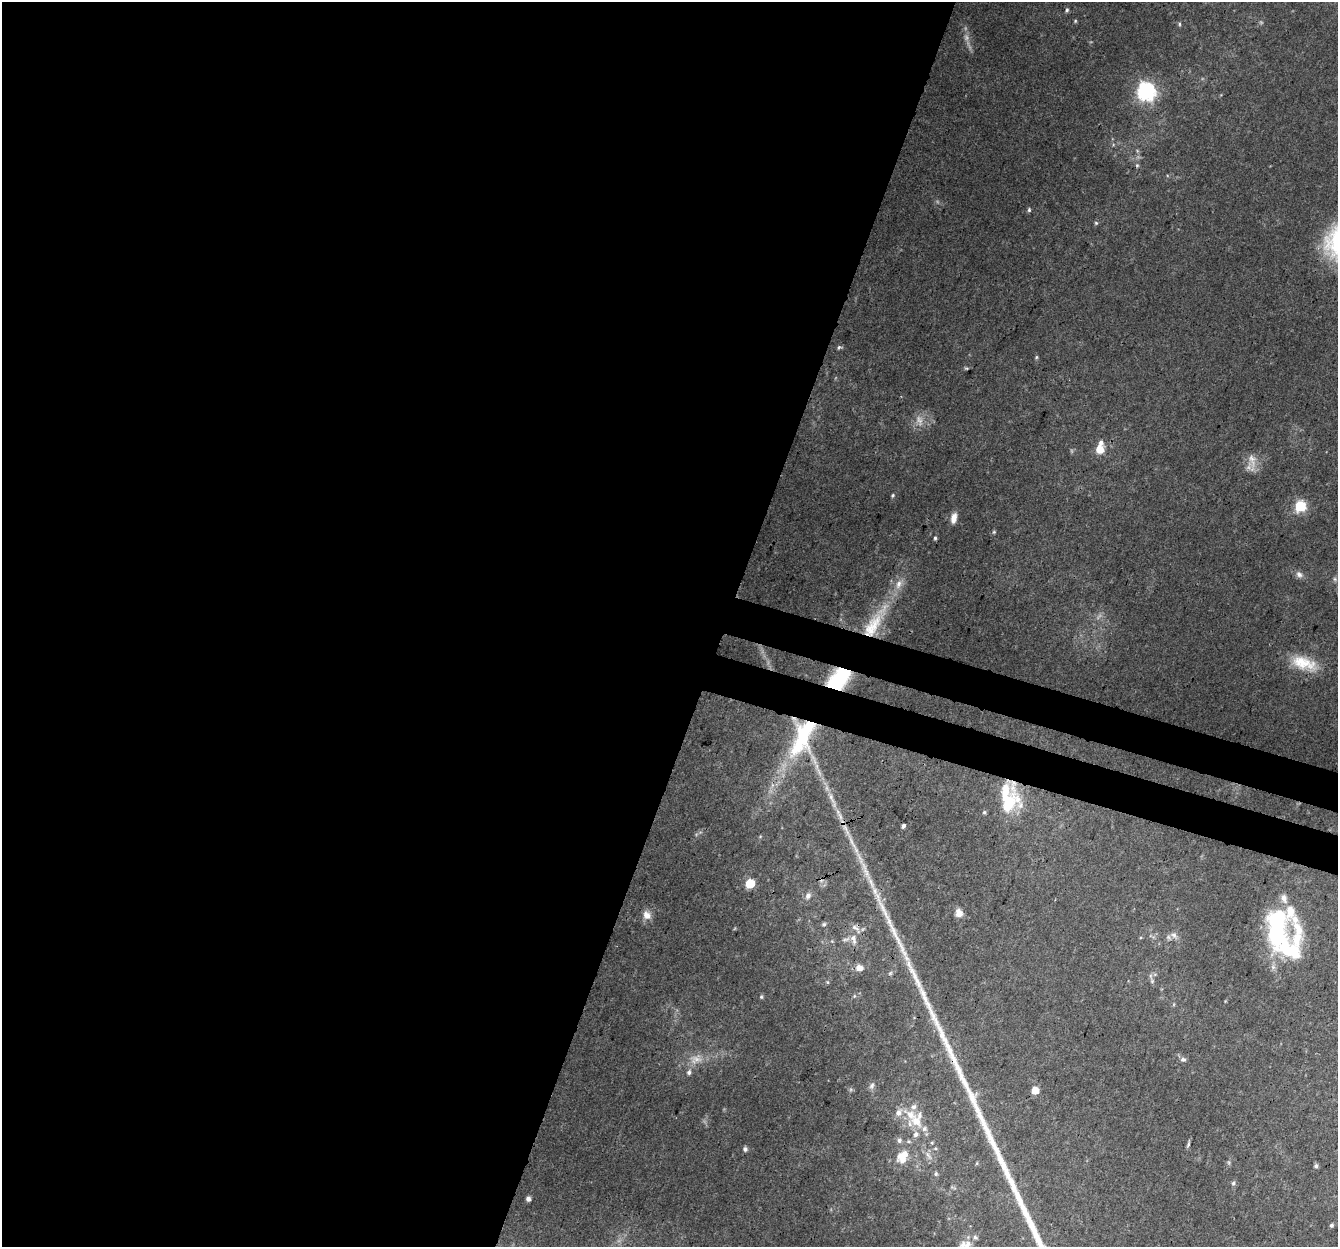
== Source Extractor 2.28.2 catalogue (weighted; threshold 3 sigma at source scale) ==
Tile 5 of 4 x 4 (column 1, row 2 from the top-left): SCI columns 21-1356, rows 2763-4007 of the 5396 x 5587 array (HDU 1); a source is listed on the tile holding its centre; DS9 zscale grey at full resolution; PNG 1340 x 1249 px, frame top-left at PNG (2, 2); no overlay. Shown black and unused: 57% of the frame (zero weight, under 3 of 4 exposures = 5% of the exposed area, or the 3 px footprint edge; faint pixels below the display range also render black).
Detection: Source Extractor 2.28.2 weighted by HDU 2 'WHT'; one run over the whole footprint, this tile lists its part. Background 0.0834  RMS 0.0054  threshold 0.0242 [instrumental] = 3 sigma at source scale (4.5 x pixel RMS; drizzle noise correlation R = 1.50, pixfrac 1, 0.0396/0.0396 arcsec/px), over >= 5 px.
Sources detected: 92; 9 too faint to see at this stretch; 1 inside a brighter object's white glare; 1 cosmic-ray / hot-pixel residue — not listed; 18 inside a brighter listed object's ellipse — not listed separately; the other 63 listed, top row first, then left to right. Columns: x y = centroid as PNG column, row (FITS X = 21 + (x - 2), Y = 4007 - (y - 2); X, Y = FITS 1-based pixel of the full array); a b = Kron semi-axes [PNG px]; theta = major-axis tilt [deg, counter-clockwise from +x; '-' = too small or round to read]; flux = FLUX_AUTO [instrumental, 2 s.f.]
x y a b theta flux
1067 10 6 4 78 1.1
1075 21 5 4 - 0.66
1179 24 5 4 - 0.81
1146 92 8 7 - 200
1137 165 6 5 - 0.93
1029 210 6 4 89 0.97
1096 223 5 5 - 0.82
839 347 7 5 22 1.1
1036 357 5 4 - 0.68
966 368 6 4 0 0.66
1100 449 7 6 - 10
1252 460 23 12 -84 6.6
893 495 5 5 - 0.79
1300 506 6 6 - 55
954 518 11 6 77 4.9
994 532 5 4 - 0.74
935 538 5 4 - 0.98
1299 574 10 8 -30 2.5
1335 579 7 5 -47 1.1
899 584 15 9 66 5.4
873 626 47 18 57 32
1304 663 34 16 -18 16
838 679 24 16 46 33
804 733 57 29 72 58
831 798 28 5 -62 6.6
1008 802 36 24 67 27
904 825 4 3 - 3.9
750 884 6 5 - 21
808 896 10 7 57 2.5
959 913 10 8 -71 3.9
647 915 12 10 -55 4.6
824 924 6 5 - 1
1277 928 45 21 89 68
1297 934 49 15 90 22
1174 936 11 7 -43 2.5
853 939 15 8 -79 4.6
859 968 6 5 - 6.5
890 973 6 5 - 0.99
1152 981 6 6 - 1.3
827 982 6 4 -88 0.65
854 996 5 5 - 0.86
761 997 6 4 77 0.83
1183 1059 8 6 -2 1.5
689 1072 6 6 - 1.7
872 1086 10 6 72 1.9
1035 1090 5 5 - 9.3
910 1115 23 13 -38 12
916 1134 7 7 - 2.5
899 1140 7 6 - 1.8
908 1141 7 5 -1 1.2
932 1143 5 5 - 0.73
1188 1144 9 4 67 1.1
935 1148 5 4 - 0.77
745 1149 6 6 - 1.4
929 1156 14 6 -60 3.1
902 1159 15 11 -45 8
977 1163 6 3 71 0.57
1316 1166 5 5 - 1.3
936 1174 6 5 - 1
1233 1183 6 5 - 1.2
528 1199 5 5 - 2.2
1331 1225 5 4 - 1
963 1244 22 9 56 6.1
Overlapping masked pixels (flux is a lower limit): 4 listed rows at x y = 873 626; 838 679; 804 733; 1008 802
Isophote crosses this tile's border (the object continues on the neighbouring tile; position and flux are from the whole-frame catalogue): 1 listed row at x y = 963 1244
Unlisted compact peaks at least as high as the median listed source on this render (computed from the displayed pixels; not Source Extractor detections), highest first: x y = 923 993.